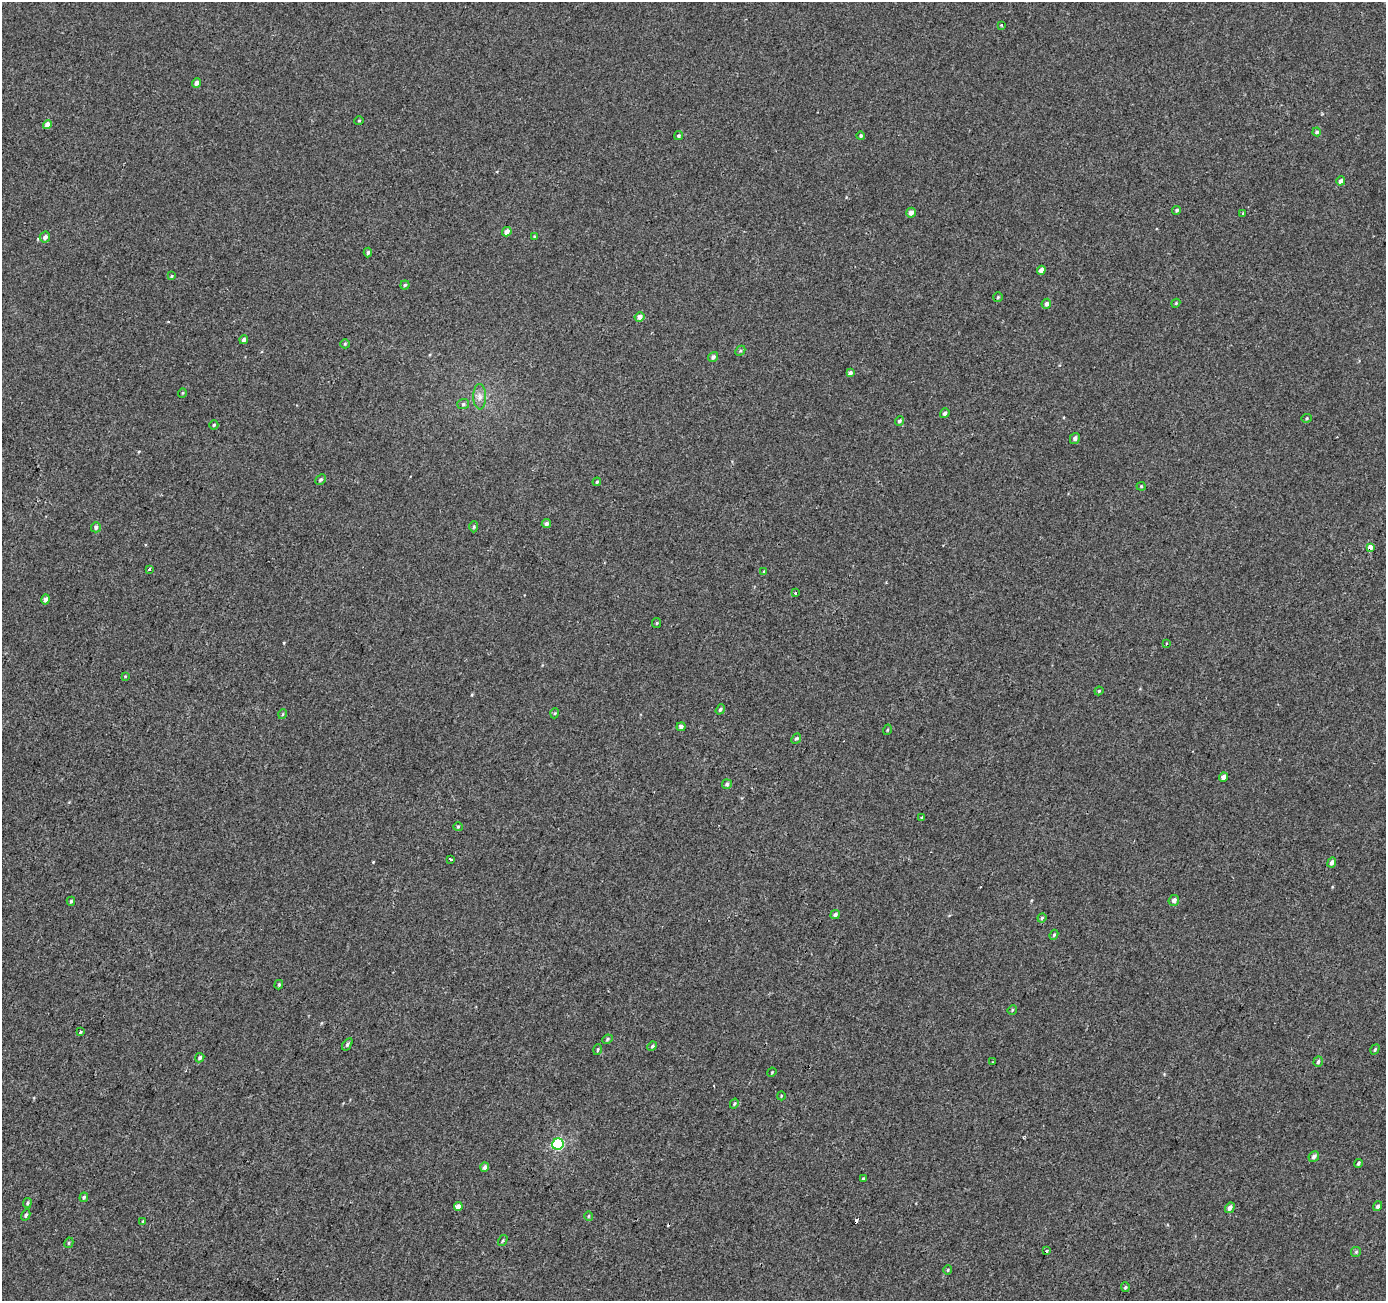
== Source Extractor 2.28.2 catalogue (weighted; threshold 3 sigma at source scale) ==
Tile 7 of 4 x 4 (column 3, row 2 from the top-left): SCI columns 2774-4157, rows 2871-4169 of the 5541 x 5676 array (HDU 1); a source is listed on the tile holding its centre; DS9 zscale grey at full resolution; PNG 1388 x 1303 px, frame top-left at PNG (2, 2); each listed source drawn as its Kron ellipse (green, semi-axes under 4 px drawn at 4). Shown black and unused: <1% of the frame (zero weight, under 2 of 3 exposures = <1% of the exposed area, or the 3 px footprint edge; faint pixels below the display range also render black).
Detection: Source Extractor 2.28.2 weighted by HDU 2 'WHT'; one run over the whole footprint, this tile lists its part. Background -5.98e-04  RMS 0.0041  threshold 0.0186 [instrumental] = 3 sigma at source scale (4.5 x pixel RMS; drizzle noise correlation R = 1.50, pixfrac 1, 0.0396/0.0396 arcsec/px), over >= 5 px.
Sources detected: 102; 2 cosmic-ray / hot-pixel residue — neither listed nor drawn; the other 100 listed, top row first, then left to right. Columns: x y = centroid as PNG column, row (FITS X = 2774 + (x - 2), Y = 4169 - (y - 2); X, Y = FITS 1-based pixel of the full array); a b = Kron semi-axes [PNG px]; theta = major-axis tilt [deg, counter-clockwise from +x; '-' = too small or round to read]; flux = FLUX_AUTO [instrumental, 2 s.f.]
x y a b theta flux
1001 25 3 2 - 0.37
197 83 5 4 - 1.6
359 121 4 4 - 0.48
47 124 4 4 - 3.1
1317 132 4 4 - 0.78
678 136 5 4 - 0.74
861 136 4 4 - 0.67
1341 181 4 4 - 1.5
1177 210 4 4 - 0.74
911 213 5 4 - 2.4
1243 213 3 3 - 0.59
507 232 5 4 - 2.5
45 237 5 5 - 1.5
535 237 4 3 - 0.44
368 252 5 3 - 0.77
1041 270 4 4 - 2.2
171 276 3 3 - 0.4
405 285 5 4 - 0.62
998 297 5 5 - 0.54
1176 303 4 3 - 0.38
1046 304 5 4 - 1.5
639 317 5 4 - 2.1
244 340 4 4 - 1.1
345 344 5 4 - 0.5
740 351 5 4 - 0.58
713 357 5 4 - 1
850 373 4 4 - 1.4
182 393 4 3 - 0.34
480 397 13 6 -88 2.1
463 404 6 5 - 0.71
945 413 5 4 - 1.1
1307 418 5 4 - 0.52
899 421 5 4 - 0.7
214 425 4 4 - 0.6
1075 438 6 5 - 1.2
321 479 5 4 - 0.78
597 482 4 3 - 0.53
1141 486 4 4 - 0.44
546 524 5 4 - 1.4
96 527 5 5 - 1.2
474 527 6 4 88 0.62
1370 547 4 3 - 6.3
149 569 3 3 - 1.4
764 571 4 3 - 0.43
795 593 3 3 - 1
46 599 5 4 - 1.7
657 623 5 4 - 0.47
1166 643 3 2 - 0.54
125 676 4 3 - 0.33
1099 691 4 3 - 0.44
720 709 5 4 - 0.82
555 713 5 3 - 0.4
283 714 5 3 - 0.36
681 727 4 4 - 1.3
887 730 5 3 - 0.43
796 738 6 4 47 0.7
1223 777 4 4 - 1.9
727 784 5 4 - 0.99
922 818 4 3 - 0.51
458 827 5 4 - 0.5
451 859 3 3 - 1.4
1332 862 5 4 - 1.5
1174 900 6 5 - 1.3
71 901 4 4 - 0.56
835 914 5 4 - 1
1042 918 4 4 - 0.5
1054 935 5 4 - 0.57
279 985 5 3 - 0.46
1012 1010 5 4 - 0.42
80 1032 4 3 - 0.67
607 1039 5 4 - 0.52
347 1044 7 4 54 0.77
652 1046 5 4 - 0.67
1375 1049 5 4 - 0.63
598 1050 5 3 - 0.53
200 1058 5 4 - 0.92
993 1062 2 2 - 0.35
1318 1062 5 4 - 0.95
772 1072 5 3 - 0.37
781 1096 4 3 - 0.33
734 1104 5 3 - 0.51
558 1144 6 5 - 40
1314 1156 6 4 46 1.4
1358 1163 4 3 - 0.73
485 1167 4 4 - 1.6
863 1178 3 3 - 0.42
84 1197 5 4 - 0.7
27 1203 5 4 - 0.58
458 1206 4 4 - 2.4
1378 1206 5 4 - 1.2
1230 1208 5 4 - 1.6
26 1215 6 4 61 0.69
589 1216 5 3 - 0.39
143 1221 4 3 - 0.32
503 1240 6 3 58 0.46
69 1243 5 4 - 0.49
1046 1251 3 3 - 1.1
1356 1252 5 5 - 0.59
948 1270 5 4 - 0.47
1125 1287 5 4 - 0.59
Overlapping masked pixels (flux is a lower limit): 1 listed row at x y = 1370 547